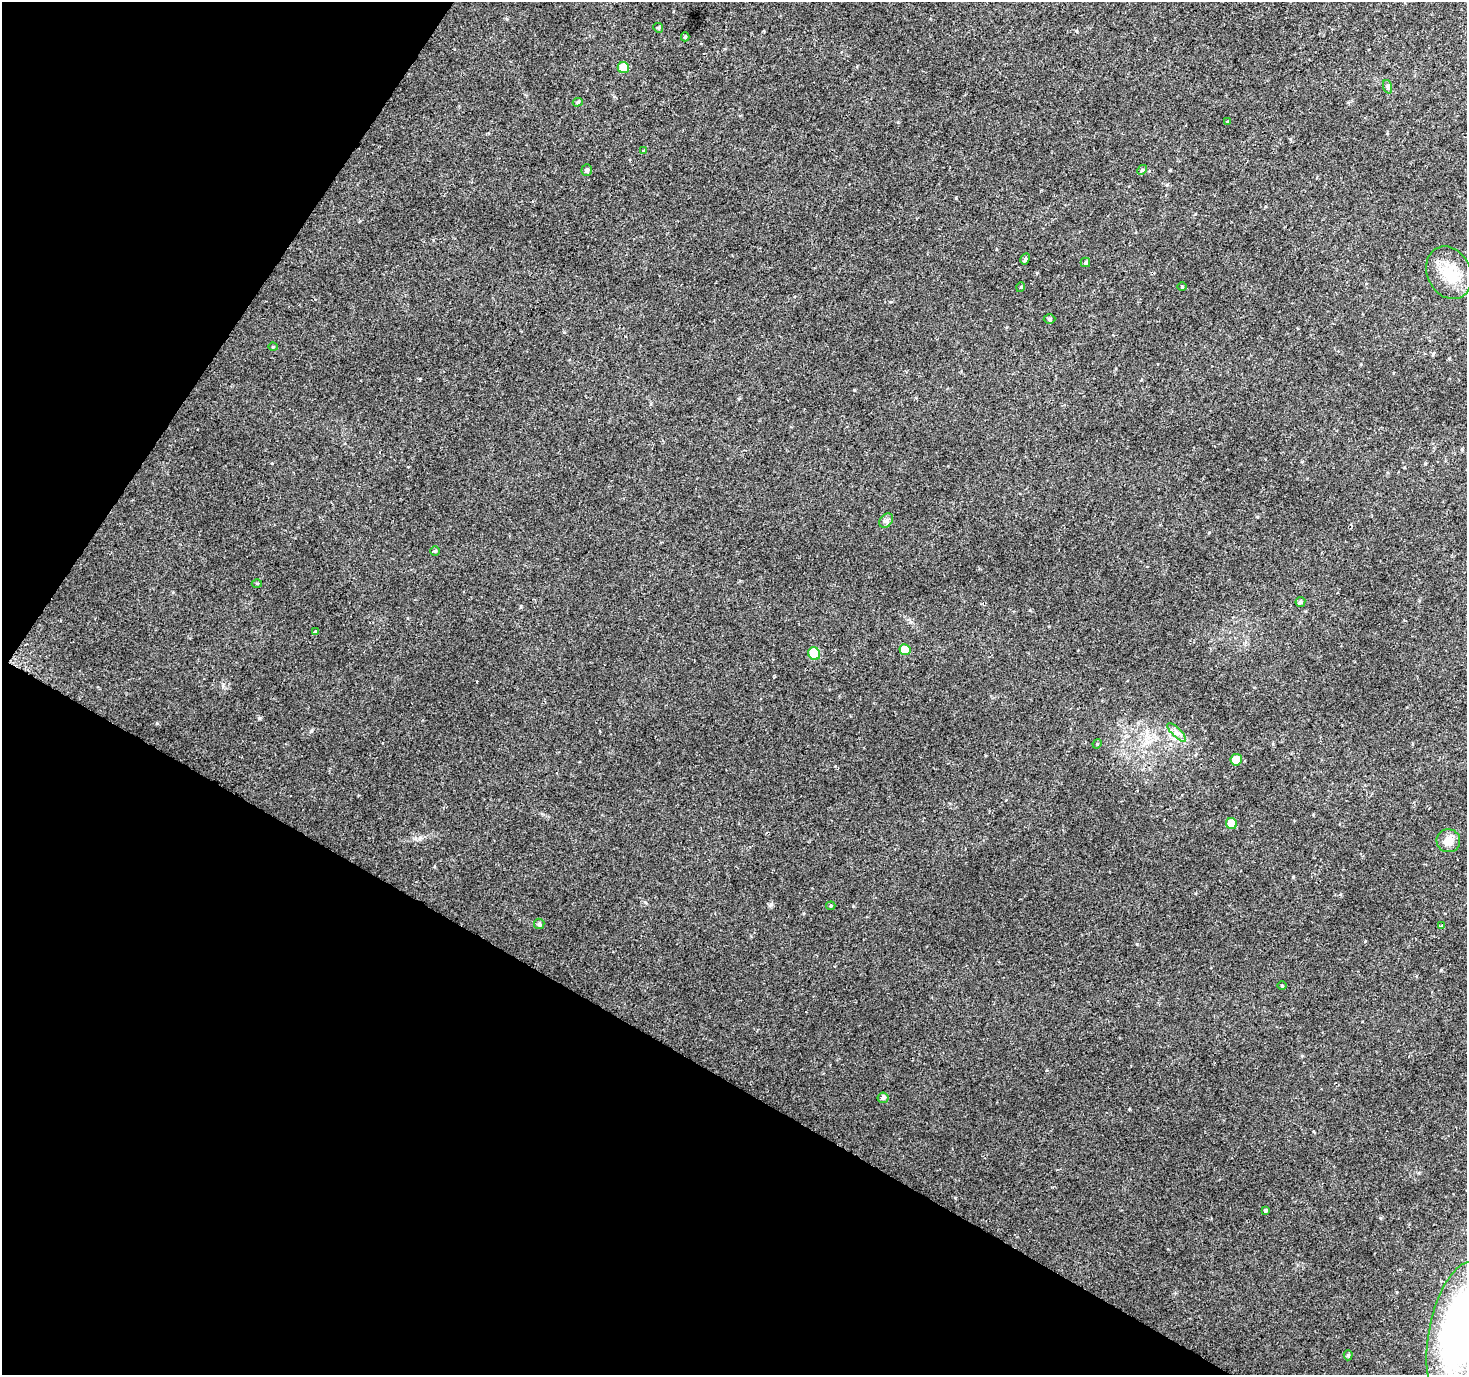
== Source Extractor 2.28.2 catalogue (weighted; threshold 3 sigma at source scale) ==
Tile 9 of 4 x 4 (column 1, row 3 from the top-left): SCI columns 1-1465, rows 1564-2936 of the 5865 x 5939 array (HDU 1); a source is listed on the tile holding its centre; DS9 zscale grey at full resolution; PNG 1469 x 1377 px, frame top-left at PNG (2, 2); each listed source drawn as its Kron ellipse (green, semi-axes under 4 px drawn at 4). Shown black and unused: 29% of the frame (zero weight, under 2 of 3 exposures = <1% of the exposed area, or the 3 px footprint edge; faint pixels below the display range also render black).
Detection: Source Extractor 2.28.2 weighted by HDU 2 'WHT'; one run over the whole footprint, this tile lists its part. Background 0.0253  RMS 0.0055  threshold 0.0249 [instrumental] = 3 sigma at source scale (4.5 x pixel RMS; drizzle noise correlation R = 1.50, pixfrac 1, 0.0396/0.0396 arcsec/px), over >= 5 px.
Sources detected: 36; all 36 listed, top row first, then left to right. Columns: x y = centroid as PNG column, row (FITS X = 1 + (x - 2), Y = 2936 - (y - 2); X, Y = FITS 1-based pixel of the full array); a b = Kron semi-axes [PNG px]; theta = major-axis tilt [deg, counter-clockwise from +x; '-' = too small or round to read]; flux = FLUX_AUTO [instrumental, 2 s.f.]
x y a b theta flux
658 28 5 4 - 0.73
685 37 4 4 - 0.96
623 68 6 5 - 9.7
1388 87 7 4 -71 1
578 102 5 4 - 0.89
1227 122 3 3 - 1.1
644 150 4 3 - 0.59
587 170 6 5 - 1.3
1142 170 5 4 - 0.74
1025 259 6 4 61 1.2
1085 262 5 4 - 0.84
1449 273 27 21 -64 16
1021 287 5 3 - 0.45
1182 287 5 3 - 0.47
1049 319 6 4 0 1
273 347 5 3 - 0.47
886 521 8 6 53 1.5
435 551 4 4 - 0.76
257 583 5 3 - 0.56
1300 602 5 4 - 1.3
316 632 4 3 - 5.2
905 650 5 5 - 9.2
814 654 6 6 - 22
1177 732 12 4 -45 2.3
1097 744 5 4 - 0.54
1236 760 6 5 - 7.3
1231 824 6 5 - 8.6
1448 841 12 11 - 5.1
831 906 5 4 - 0.63
539 924 5 5 - 1.2
1441 926 3 3 - 2.7
1282 985 5 3 - 0.5
883 1098 5 5 - 1.5
1265 1210 3 3 - 2.3
1459 1330 70 29 77 210
1348 1355 5 4 - 0.96
Overlapping masked pixels (flux is a lower limit): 1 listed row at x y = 316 632
Isophote crosses this tile's border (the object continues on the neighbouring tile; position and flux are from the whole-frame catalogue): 1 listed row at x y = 1459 1330
Unlisted compact peaks at least as high as the median listed source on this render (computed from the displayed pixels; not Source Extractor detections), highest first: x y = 771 904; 259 718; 311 731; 157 723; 854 390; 1293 877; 1129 1109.